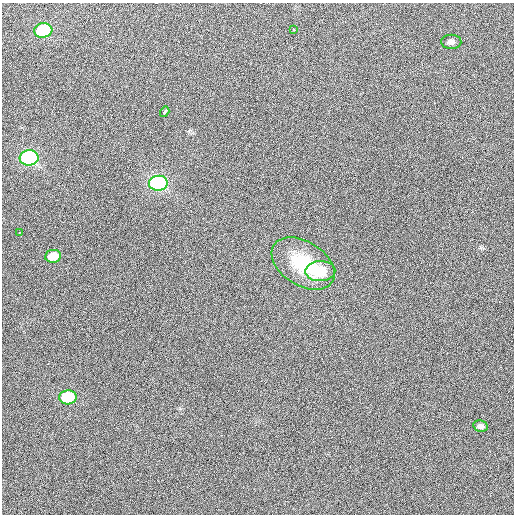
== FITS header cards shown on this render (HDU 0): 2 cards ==
NAXIS1  =                  512 / Axis length
NAXIS2  =                  512 / Axis length

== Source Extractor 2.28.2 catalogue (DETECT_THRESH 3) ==
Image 512 x 512 px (HDU 0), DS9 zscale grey, 1 PNG px = 1 image px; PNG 516 x 516 px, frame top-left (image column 1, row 512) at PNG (2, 3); each listed source drawn as its Kron ellipse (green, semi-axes under 4 px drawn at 4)
Background 418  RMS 1.9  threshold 5.55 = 3 sigma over >= 5 px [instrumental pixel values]
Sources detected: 12; all 12 listed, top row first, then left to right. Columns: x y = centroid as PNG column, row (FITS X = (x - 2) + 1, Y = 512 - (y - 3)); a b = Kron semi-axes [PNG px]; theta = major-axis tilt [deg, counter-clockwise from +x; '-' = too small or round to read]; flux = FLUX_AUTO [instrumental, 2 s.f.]
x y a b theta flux
43 30 9 7 8 9200
294 30 3 2 - 170
451 42 10 7 -1 490
165 112 5 3 - 360
29 158 9 7 7 21000
158 183 9 7 5 23000
19 232 2 2 - 70
53 256 8 6 8 1700
303 263 35 22 -32 6200
320 271 15 10 2 4100
68 397 9 7 4 7200
480 426 7 5 -13 350